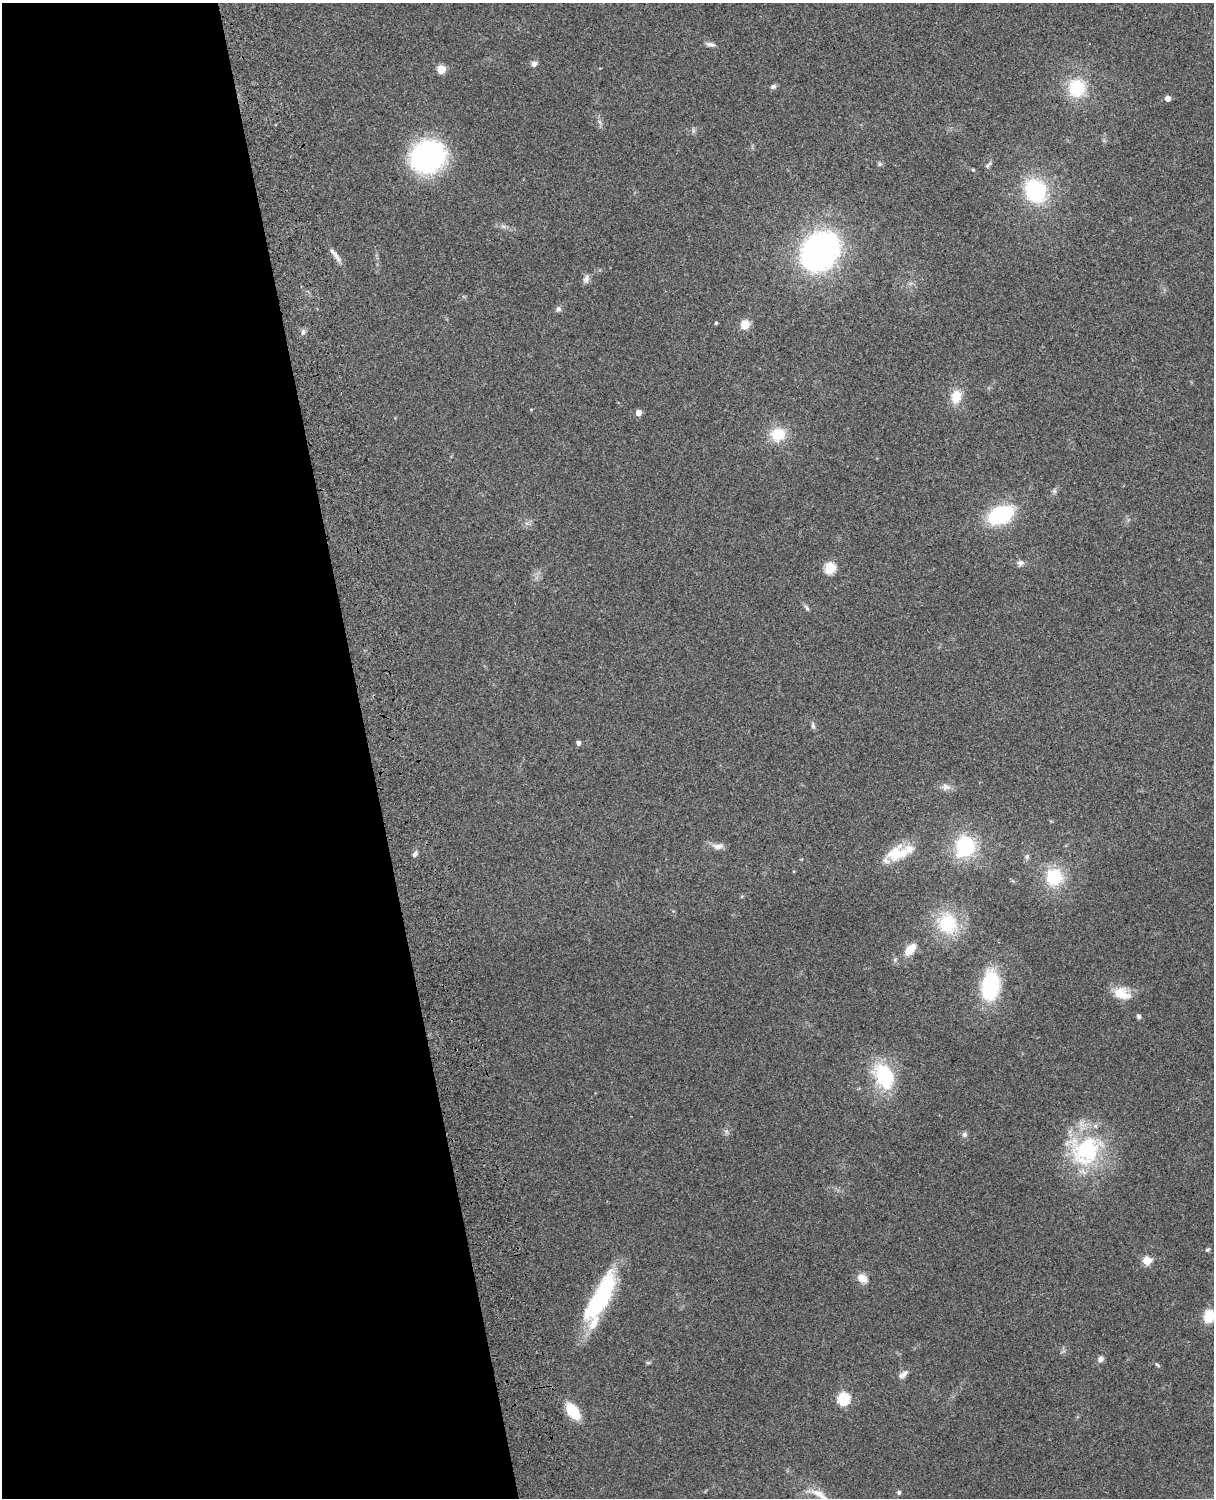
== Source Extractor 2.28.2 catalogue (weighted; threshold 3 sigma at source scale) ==
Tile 5 of 4 x 3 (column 1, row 2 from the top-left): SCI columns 119-1330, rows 1659-3154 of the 5087 x 4926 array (HDU 1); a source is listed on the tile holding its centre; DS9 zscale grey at full resolution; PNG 1216 x 1500 px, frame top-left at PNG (2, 3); no overlay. Shown black and unused: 30% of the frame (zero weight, under 3 of 4 exposures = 6% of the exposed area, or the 3 px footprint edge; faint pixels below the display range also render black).
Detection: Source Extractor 2.28.2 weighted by HDU 2 'WHT'; one run over the whole footprint, this tile lists its part. Background 0.259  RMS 0.0089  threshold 0.0401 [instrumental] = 3 sigma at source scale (4.5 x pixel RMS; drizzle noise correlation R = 1.50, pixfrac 1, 0.05/0.05 arcsec/px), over >= 5 px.
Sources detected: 58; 2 inside a brighter listed object's ellipse — not listed separately; the other 56 listed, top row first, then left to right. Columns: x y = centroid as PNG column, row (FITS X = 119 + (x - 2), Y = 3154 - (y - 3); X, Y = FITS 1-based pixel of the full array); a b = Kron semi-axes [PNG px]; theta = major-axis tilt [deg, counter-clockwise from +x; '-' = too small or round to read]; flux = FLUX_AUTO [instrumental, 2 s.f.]
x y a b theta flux
710 44 13 5 -6 2.9
534 64 7 6 - 3.2
441 69 5 5 - 27
773 87 8 6 16 2.3
1077 88 18 16 -88 38
1168 98 5 4 - 6.3
428 157 24 22 30 200
880 164 6 5 - 1.5
987 166 5 5 - 1.5
973 170 6 4 -1 0.89
1035 191 23 19 -60 69
503 226 7 4 -18 1.9
820 251 28 22 51 330
337 258 18 6 -57 5
586 279 11 8 61 3.8
558 309 7 7 - 2.4
716 323 4 4 - 0.97
745 324 11 11 - 8.6
303 332 7 6 - 2.2
956 396 15 11 78 16
638 413 5 4 - 7.8
778 434 15 13 16 24
1000 515 27 18 25 64
1020 563 9 8 - 3.1
830 568 6 5 - 61
807 608 10 4 -59 1.9
813 726 8 5 -66 2
578 743 5 4 - 3.1
946 787 12 9 -10 4.9
718 846 16 7 1 5.6
965 846 18 16 66 72
900 853 34 18 9 26
415 854 8 5 63 2.3
1027 857 7 6 - 2
1054 877 19 18 - 36
947 923 22 21 - 45
910 949 13 8 48 14
990 986 26 16 84 75
1121 993 21 13 -20 17
1139 1016 6 5 - 2
884 1076 31 21 -64 54
964 1134 7 7 - 2.2
1086 1151 42 39 50 91
1207 1250 6 5 - 1.3
1147 1261 5 5 - 33
862 1278 14 10 -28 8
600 1298 61 18 62 85
1209 1316 12 9 74 20
1101 1359 9 7 42 3
648 1363 6 4 18 1.2
1158 1365 7 4 -29 1.3
903 1374 14 6 38 4.6
843 1399 6 6 - 86
573 1411 16 9 -53 29
899 1492 6 5 - 1.5
819 1494 23 9 -29 12
Isophote crosses this tile's border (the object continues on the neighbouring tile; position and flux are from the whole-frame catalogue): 2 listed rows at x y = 1209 1316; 819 1494